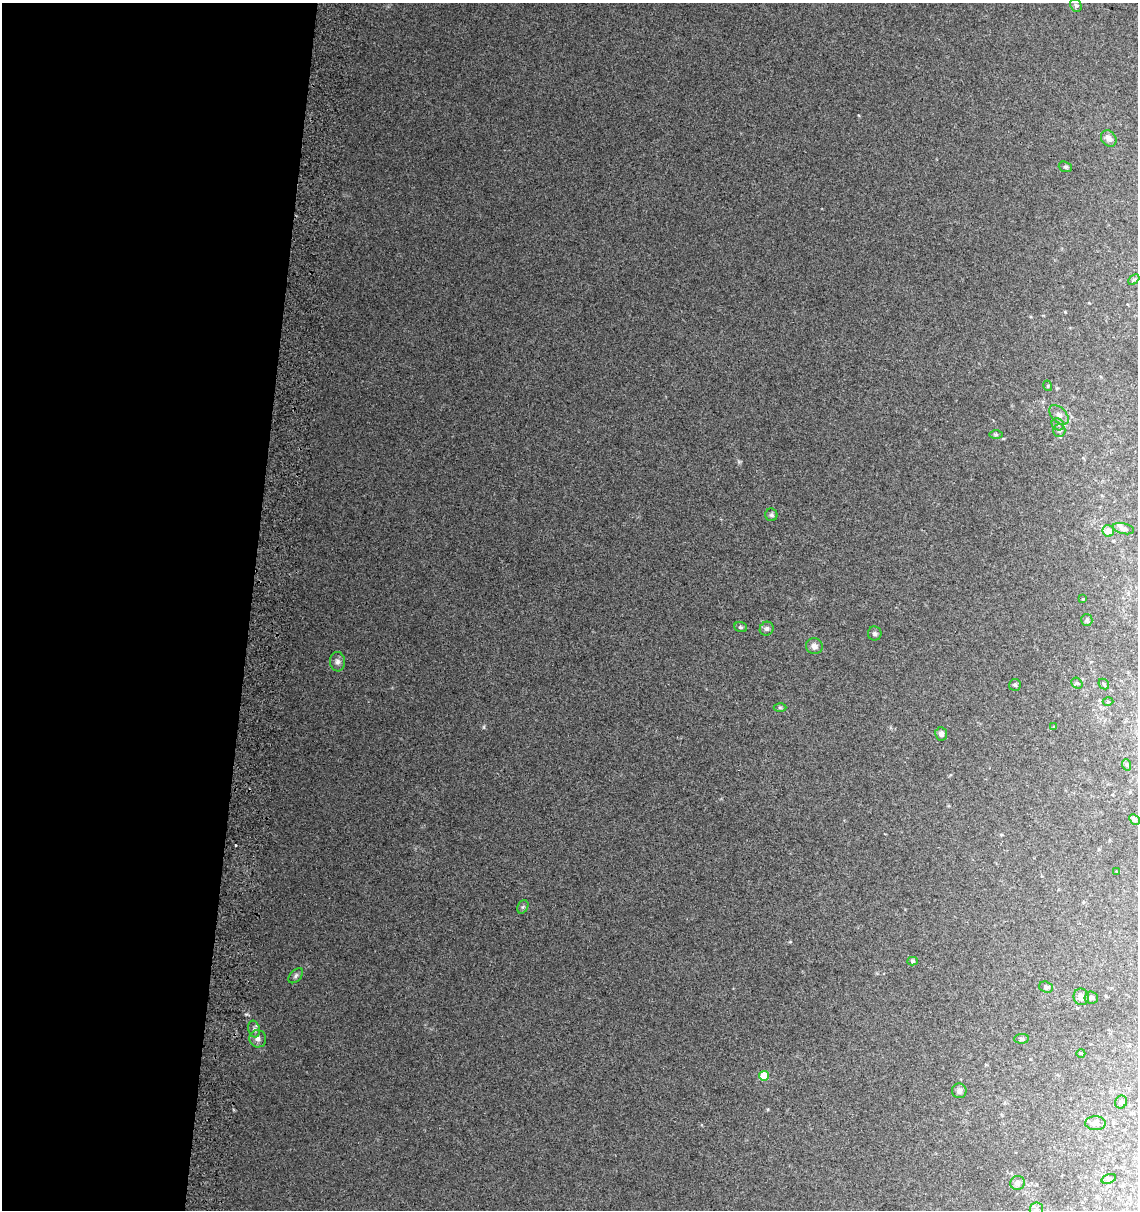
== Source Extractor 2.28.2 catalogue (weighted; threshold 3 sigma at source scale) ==
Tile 5 of 4 x 4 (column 1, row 2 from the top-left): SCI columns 328-1463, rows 2425-3632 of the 5136 x 4857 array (HDU 1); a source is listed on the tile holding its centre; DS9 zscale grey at full resolution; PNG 1140 x 1212 px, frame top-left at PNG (2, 3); each listed source drawn as its Kron ellipse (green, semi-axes under 4 px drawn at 4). Shown black and unused: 22% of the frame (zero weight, under 2 of 3 exposures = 2% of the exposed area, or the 3 px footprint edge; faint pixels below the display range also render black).
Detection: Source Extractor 2.28.2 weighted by HDU 2 'WHT'; one run over the whole footprint, this tile lists its part. Background 0.0665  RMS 0.01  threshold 0.0464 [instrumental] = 3 sigma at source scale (4.5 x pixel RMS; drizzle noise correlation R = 1.50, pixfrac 1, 0.0396/0.0396 arcsec/px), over >= 5 px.
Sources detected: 49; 1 cosmic-ray / hot-pixel residue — neither listed nor drawn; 2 inside a brighter listed object's ellipse — not listed separately; the other 46 listed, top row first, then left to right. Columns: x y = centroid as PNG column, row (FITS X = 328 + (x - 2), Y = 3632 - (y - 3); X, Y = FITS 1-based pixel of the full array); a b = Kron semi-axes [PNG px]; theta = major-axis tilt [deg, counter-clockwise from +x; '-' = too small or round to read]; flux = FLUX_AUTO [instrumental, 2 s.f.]
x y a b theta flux
1076 5 7 5 -66 2
1109 138 9 7 -52 4.9
1065 167 7 5 -19 1.7
1134 280 6 4 44 1.5
1048 386 5 3 - 1.1
1059 415 11 7 -46 5.1
1058 424 6 5 - 2.5
1059 431 6 6 - 2.9
996 434 7 4 0 1.6
771 515 6 6 - 2.1
1123 529 11 5 -12 3.5
1108 531 6 5 - 8.8
1083 599 3 2 - 0.74
1087 620 6 5 - 1.7
741 627 6 5 - 1.7
767 629 7 6 - 2.7
875 633 7 7 - 2.3
814 646 8 7 - 4.6
337 662 10 7 -85 3.9
1077 683 6 5 - 1.4
1104 684 6 4 -47 1.5
1015 685 6 6 - 1.7
1108 702 5 3 - 1.1
780 708 6 4 -1 1.4
1054 727 3 3 - 0.83
941 734 7 6 - 3.6
1127 765 6 4 -70 1.3
1134 819 6 4 -46 2.4
1116 871 3 3 - 1.4
523 907 7 5 59 1.8
913 961 5 4 - 1.5
296 976 9 5 47 2.4
1046 987 7 5 -19 2
1081 997 8 7 - 5.2
1091 997 7 6 - 2.6
254 1029 8 6 -76 2.7
258 1039 8 8 - 4.8
1021 1039 7 5 4 1.9
1081 1053 4 3 - 0.74
764 1076 5 5 - 26
959 1091 7 7 - 3.7
1121 1102 6 5 - 2.6
1096 1123 10 7 -2 5.2
1109 1179 7 4 19 1.6
1018 1183 7 7 - 4.6
1036 1209 7 7 - 3.1
Isophote crosses this tile's border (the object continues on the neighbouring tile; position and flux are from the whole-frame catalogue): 1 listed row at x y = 1036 1209
Unlisted compact peaks at least as high as the median listed source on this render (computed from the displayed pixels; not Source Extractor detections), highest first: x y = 246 1014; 484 727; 739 462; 790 942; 768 1109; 1065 312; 1089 303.